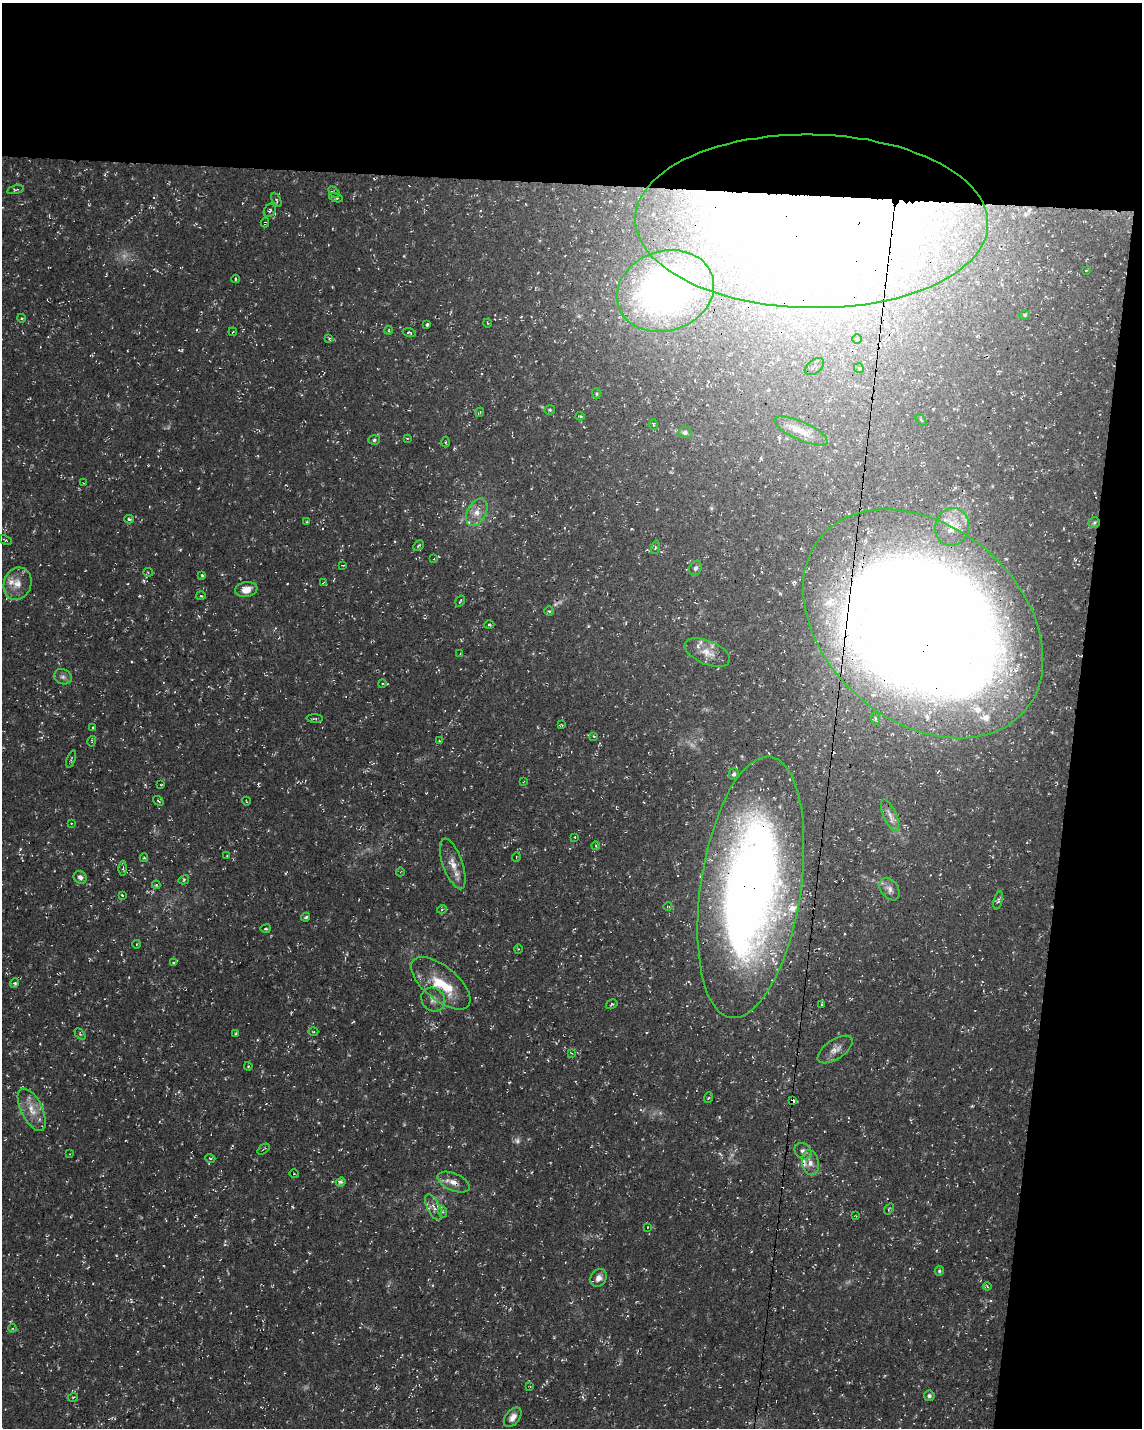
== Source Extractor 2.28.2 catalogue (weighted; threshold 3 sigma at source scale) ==
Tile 4 of 4 x 3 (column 4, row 1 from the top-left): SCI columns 3431-4570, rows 3146-4571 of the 4576 x 4806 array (HDU 1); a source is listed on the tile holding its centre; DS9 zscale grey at full resolution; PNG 1144 x 1430 px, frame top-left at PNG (2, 3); each listed source drawn as its Kron ellipse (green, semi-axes under 4 px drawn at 4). Shown black and unused: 19% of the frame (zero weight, under 3 of 4 exposures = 1% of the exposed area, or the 3 px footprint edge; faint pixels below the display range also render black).
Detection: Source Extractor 2.28.2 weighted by HDU 2 'WHT'; one run over the whole footprint, this tile lists its part. Background 0.0123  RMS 0.0021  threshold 0.00948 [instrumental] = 3 sigma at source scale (4.5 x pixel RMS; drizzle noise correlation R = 1.50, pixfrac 1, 0.0396/0.0396 arcsec/px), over >= 5 px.
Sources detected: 160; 5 too faint to see at this stretch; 13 cosmic-ray / hot-pixel residue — neither listed nor drawn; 12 inside a brighter listed object's ellipse — not listed separately; the other 130 listed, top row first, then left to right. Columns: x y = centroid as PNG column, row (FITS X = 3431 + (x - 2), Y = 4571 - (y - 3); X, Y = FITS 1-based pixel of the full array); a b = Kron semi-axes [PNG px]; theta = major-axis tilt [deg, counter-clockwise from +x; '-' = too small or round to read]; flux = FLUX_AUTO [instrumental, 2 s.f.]
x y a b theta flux
15 190 9 4 13 0.35
334 192 7 4 -46 0.36
336 198 7 4 -15 0.34
276 200 8 4 -64 0.36
270 210 7 5 56 0.42
811 221 176 87 -1 410
265 223 4 2 - 0.19
1086 270 3 2 - 0.18
235 279 4 3 - 0.2
665 291 49 39 19 86
1025 315 5 4 - 0.28
21 318 4 3 - 0.2
487 323 4 3 - 0.16
427 325 4 3 - 0.44
389 330 4 3 - 0.18
233 332 4 2 - 0.14
409 333 6 3 -16 0.34
329 338 4 4 - 0.24
857 339 5 5 - 0.37
814 366 11 6 36 0.64
859 368 5 4 - 0.32
596 394 5 4 - 0.27
550 410 5 4 - 0.3
480 412 4 3 - 0.22
580 416 4 4 - 0.24
921 420 6 4 -47 0.34
653 425 5 3 - 0.26
801 431 29 9 -24 3.3
685 432 6 6 - 0.64
407 438 4 2 - 0.16
374 440 6 5 - 0.33
445 442 5 3 - 0.2
83 483 2 2 - 0.12
477 512 15 9 62 2.4
129 519 5 3 - 0.28
306 522 3 2 - 0.17
1094 523 5 5 - 0.38
952 527 19 17 74 3.3
5 540 7 3 -25 0.29
418 546 6 3 44 0.25
655 547 7 4 74 0.37
434 559 3 2 - 0.14
343 565 3 2 - 0.13
695 568 8 6 63 0.6
148 572 5 4 - 0.24
202 575 3 3 - 0.26
323 583 4 3 - 0.18
17 584 17 13 71 2.8
246 590 11 7 10 2.3
201 596 5 3 - 0.23
460 601 6 2 58 0.22
549 611 5 4 - 0.33
923 624 134 97 -41 710
489 625 5 3 - 0.23
707 653 24 11 -23 3
460 654 3 3 - 0.15
63 677 9 7 -24 0.83
382 683 4 3 - 0.2
315 718 8 3 -3 0.29
875 718 6 3 -87 0.37
561 725 4 3 - 0.18
93 727 4 3 - 0.17
594 736 3 3 - 0.19
92 741 5 3 - 0.21
439 741 4 2 - 0.31
71 759 9 3 70 0.25
734 774 5 5 - 0.52
523 782 3 2 - 0.15
161 784 3 2 - 0.16
158 801 6 3 -38 0.29
246 801 4 2 - 0.14
890 816 17 6 -67 1.5
71 823 3 2 - 0.14
575 837 3 2 - 0.15
596 846 4 3 - 0.16
227 855 3 2 - 0.12
516 857 5 3 - 0.15
144 858 4 3 - 0.26
453 864 26 10 -70 2.7
123 869 7 3 89 0.36
400 872 4 3 - 0.16
80 877 7 6 - 0.75
184 880 5 4 - 0.26
156 885 4 4 - 0.24
751 887 132 50 81 240
890 889 12 8 -54 1.2
122 895 3 2 - 0.21
998 901 9 4 75 0.43
668 906 4 3 - 0.19
442 909 5 3 - 0.2
306 917 4 3 - 0.34
266 929 5 2 - 0.24
137 944 4 3 - 0.14
518 949 5 3 - 0.16
173 962 4 3 - 0.22
15 983 5 4 - 0.35
441 983 36 17 -40 8.1
433 1000 13 11 -47 1.5
612 1004 6 3 30 0.23
822 1004 4 3 - 0.22
313 1032 5 3 - 0.2
236 1033 4 2 - 0.18
80 1034 6 4 -46 0.27
835 1049 20 9 34 1.8
571 1053 4 3 - 0.16
248 1066 4 4 - 0.21
708 1098 5 3 - 0.24
793 1101 3 3 - 3
32 1110 23 10 -63 3.5
263 1149 7 2 39 0.19
803 1151 9 7 -42 0.98
70 1154 3 2 - 0.13
210 1158 5 3 - 0.22
810 1163 13 8 -79 1.6
294 1174 4 3 - 0.19
341 1182 5 4 - 0.65
454 1182 17 8 -22 1.8
433 1207 14 6 -64 1.3
889 1209 6 3 53 0.22
443 1212 6 4 -71 0.29
856 1216 3 2 - 0.14
648 1227 3 2 - 0.11
939 1271 5 4 - 0.37
599 1278 9 7 54 1.3
987 1286 4 4 - 0.25
12 1328 4 4 - 0.27
530 1386 3 2 - 0.15
929 1396 5 5 - 0.62
73 1397 5 3 - 0.19
513 1417 11 7 51 1.4
Overlapping masked pixels (flux is a lower limit): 9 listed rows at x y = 811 221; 665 291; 1094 523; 923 624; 751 887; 793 1101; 32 1110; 803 1151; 454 1182
Unlisted compact peaks at least as high as the median listed source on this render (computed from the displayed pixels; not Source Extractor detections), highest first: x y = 20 849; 292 1206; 972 1106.